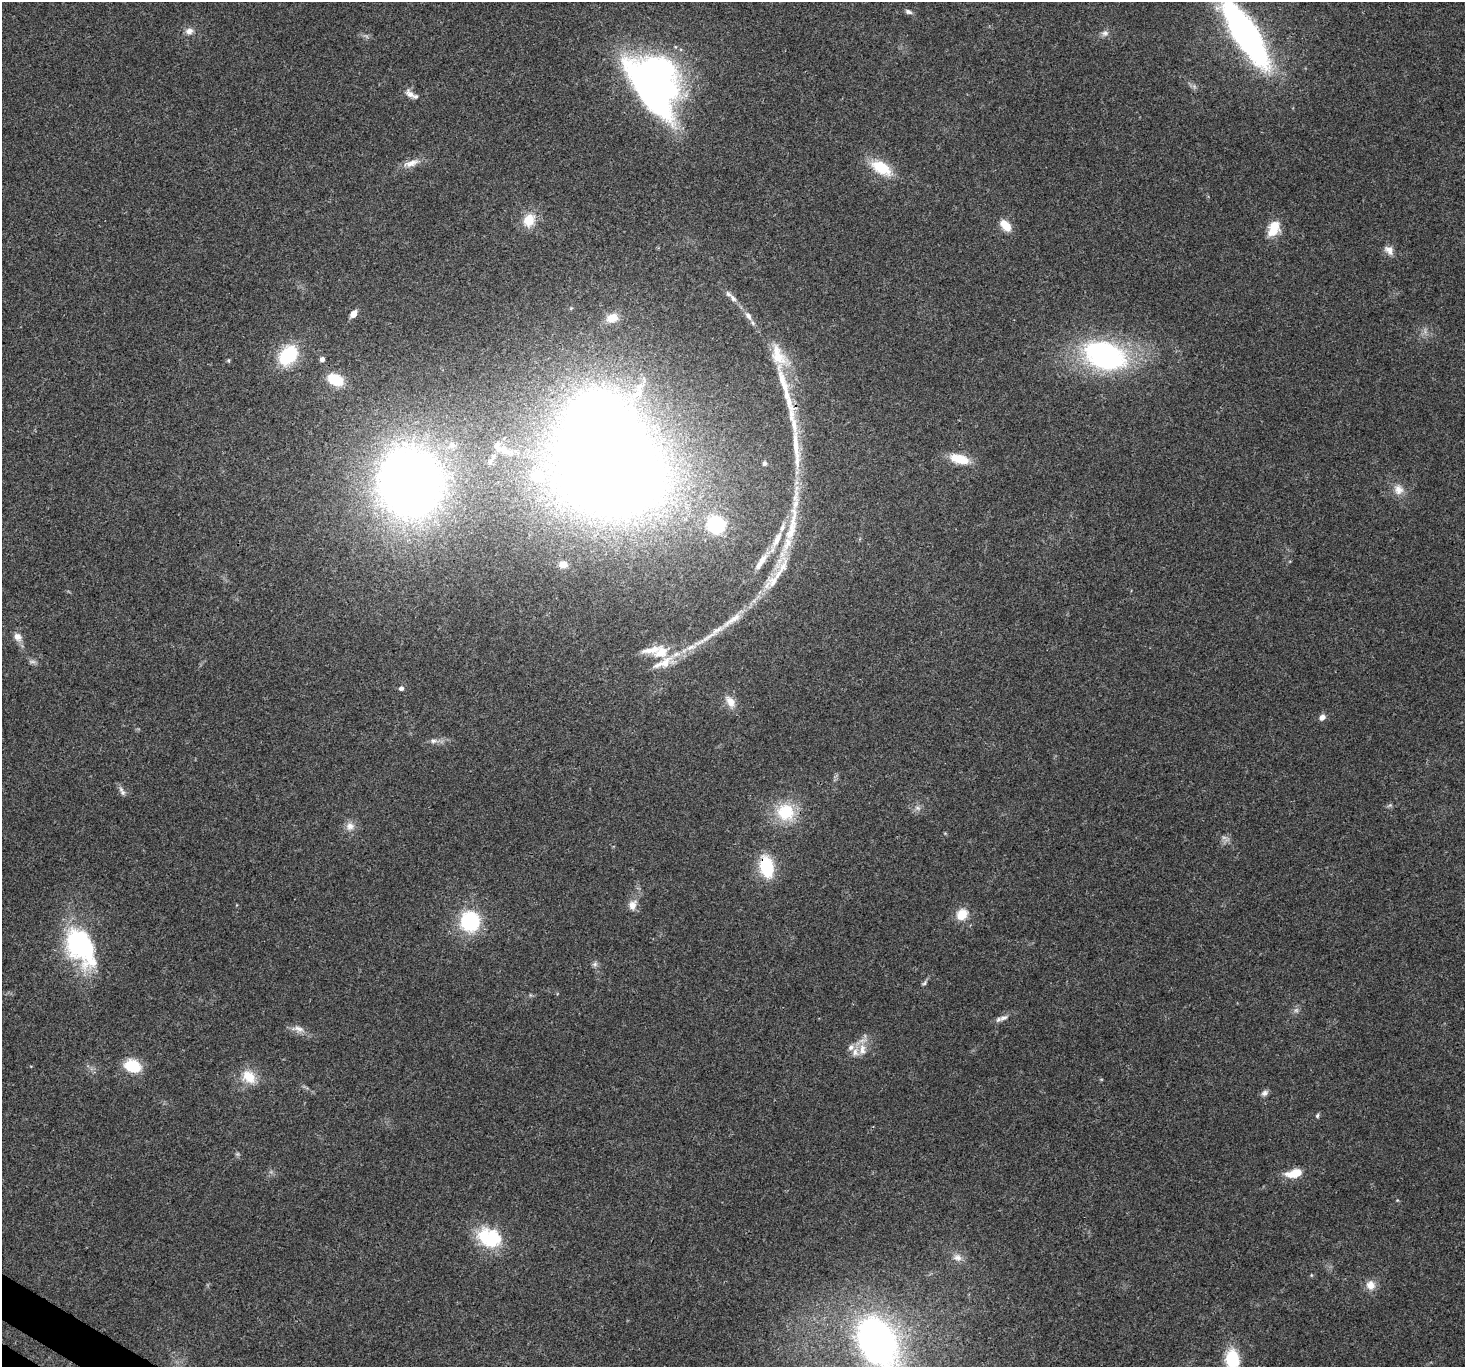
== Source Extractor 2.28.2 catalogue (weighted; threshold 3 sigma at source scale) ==
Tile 7 of 4 x 4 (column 3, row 2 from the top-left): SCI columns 2959-4421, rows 2970-4334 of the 5924 x 6005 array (HDU 1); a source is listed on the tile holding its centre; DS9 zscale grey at full resolution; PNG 1467 x 1369 px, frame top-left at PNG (2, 2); no overlay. Shown black and unused: <1% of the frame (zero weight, under 3 of 4 exposures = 5% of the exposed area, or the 3 px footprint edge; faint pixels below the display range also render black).
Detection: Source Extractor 2.28.2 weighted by HDU 2 'WHT'; one run over the whole footprint, this tile lists its part. Background 0.0555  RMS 0.0041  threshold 0.0184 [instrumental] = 3 sigma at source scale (4.5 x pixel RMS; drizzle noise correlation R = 1.50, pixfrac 1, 0.0396/0.0396 arcsec/px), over >= 5 px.
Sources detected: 95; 3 too faint to see at this stretch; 3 inside a brighter object's white glare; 2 long thin detections or spike segments (spike, bleed or trail) — not listed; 17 inside a brighter listed object's ellipse — not listed separately; the other 70 listed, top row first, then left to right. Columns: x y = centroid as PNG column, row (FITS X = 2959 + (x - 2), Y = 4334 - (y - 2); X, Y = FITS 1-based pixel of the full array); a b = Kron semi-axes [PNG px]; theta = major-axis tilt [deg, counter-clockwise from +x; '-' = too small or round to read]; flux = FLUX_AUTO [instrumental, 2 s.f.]
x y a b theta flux
908 12 9 6 -23 1.2
189 31 10 8 29 2.3
1105 33 10 8 -2 1.7
1245 33 46 14 -57 240
649 92 72 20 -54 110
410 94 14 8 -43 2.9
411 163 24 8 17 4.3
881 168 22 12 -31 15
529 220 17 13 65 8
1005 225 13 8 -48 7
1273 229 16 10 64 10
1389 250 14 10 -46 2.9
728 294 11 7 -34 1.9
353 314 7 5 50 4.6
748 316 12 7 -51 2.4
612 318 15 11 19 4.9
288 355 19 14 52 27
1105 355 46 29 -18 84
322 359 5 5 - 1.8
335 379 16 11 -24 14
783 382 60 11 -74 15
636 394 20 8 28 5.8
506 451 23 8 -12 4.7
959 459 22 10 -14 10
764 463 5 4 - 1.1
613 476 105 73 -3 620
410 482 68 60 -77 330
1398 489 15 13 -68 4.4
795 504 40 9 77 12
716 524 15 14 - 34
777 539 26 8 66 6.8
761 561 33 9 57 6.5
563 564 8 7 - 2.3
782 567 30 11 66 7.9
732 620 37 8 35 8
18 637 11 10 - 2.9
691 647 18 7 21 4.2
661 652 22 14 29 9
401 688 5 5 - 1.4
730 702 17 11 -59 4.5
1322 717 7 6 - 2.2
433 741 10 6 4 1.6
122 791 14 6 -62 1.6
1390 805 8 4 31 0.71
917 808 9 6 -27 1.5
786 812 22 21 - 18
350 826 12 12 - 3.3
766 866 22 13 -80 21
632 905 14 10 63 3.6
962 914 15 13 46 6.5
470 921 18 17 - 33
80 946 46 28 -59 56
595 964 8 6 -20 1.1
924 983 9 5 40 0.87
1004 1018 14 7 20 2.2
298 1029 19 8 -10 3.2
851 1047 9 7 46 1.8
862 1049 18 10 88 4.6
132 1066 15 11 -17 15
249 1077 20 15 -42 8.8
1265 1093 10 7 31 1.5
1317 1116 6 5 - 0.72
1294 1173 19 9 11 7.9
1397 1200 5 4 - 0.39
491 1238 27 23 -80 21
958 1258 13 10 -13 3
1311 1275 5 3 - 0.35
1371 1285 13 12 - 4.1
877 1341 44 30 -63 170
1232 1359 19 13 -85 18
Overlapping masked pixels (flux is a lower limit): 1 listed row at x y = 766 866
Isophote crosses this tile's border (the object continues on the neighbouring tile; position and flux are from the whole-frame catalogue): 3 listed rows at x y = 1245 33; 877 1341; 1232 1359